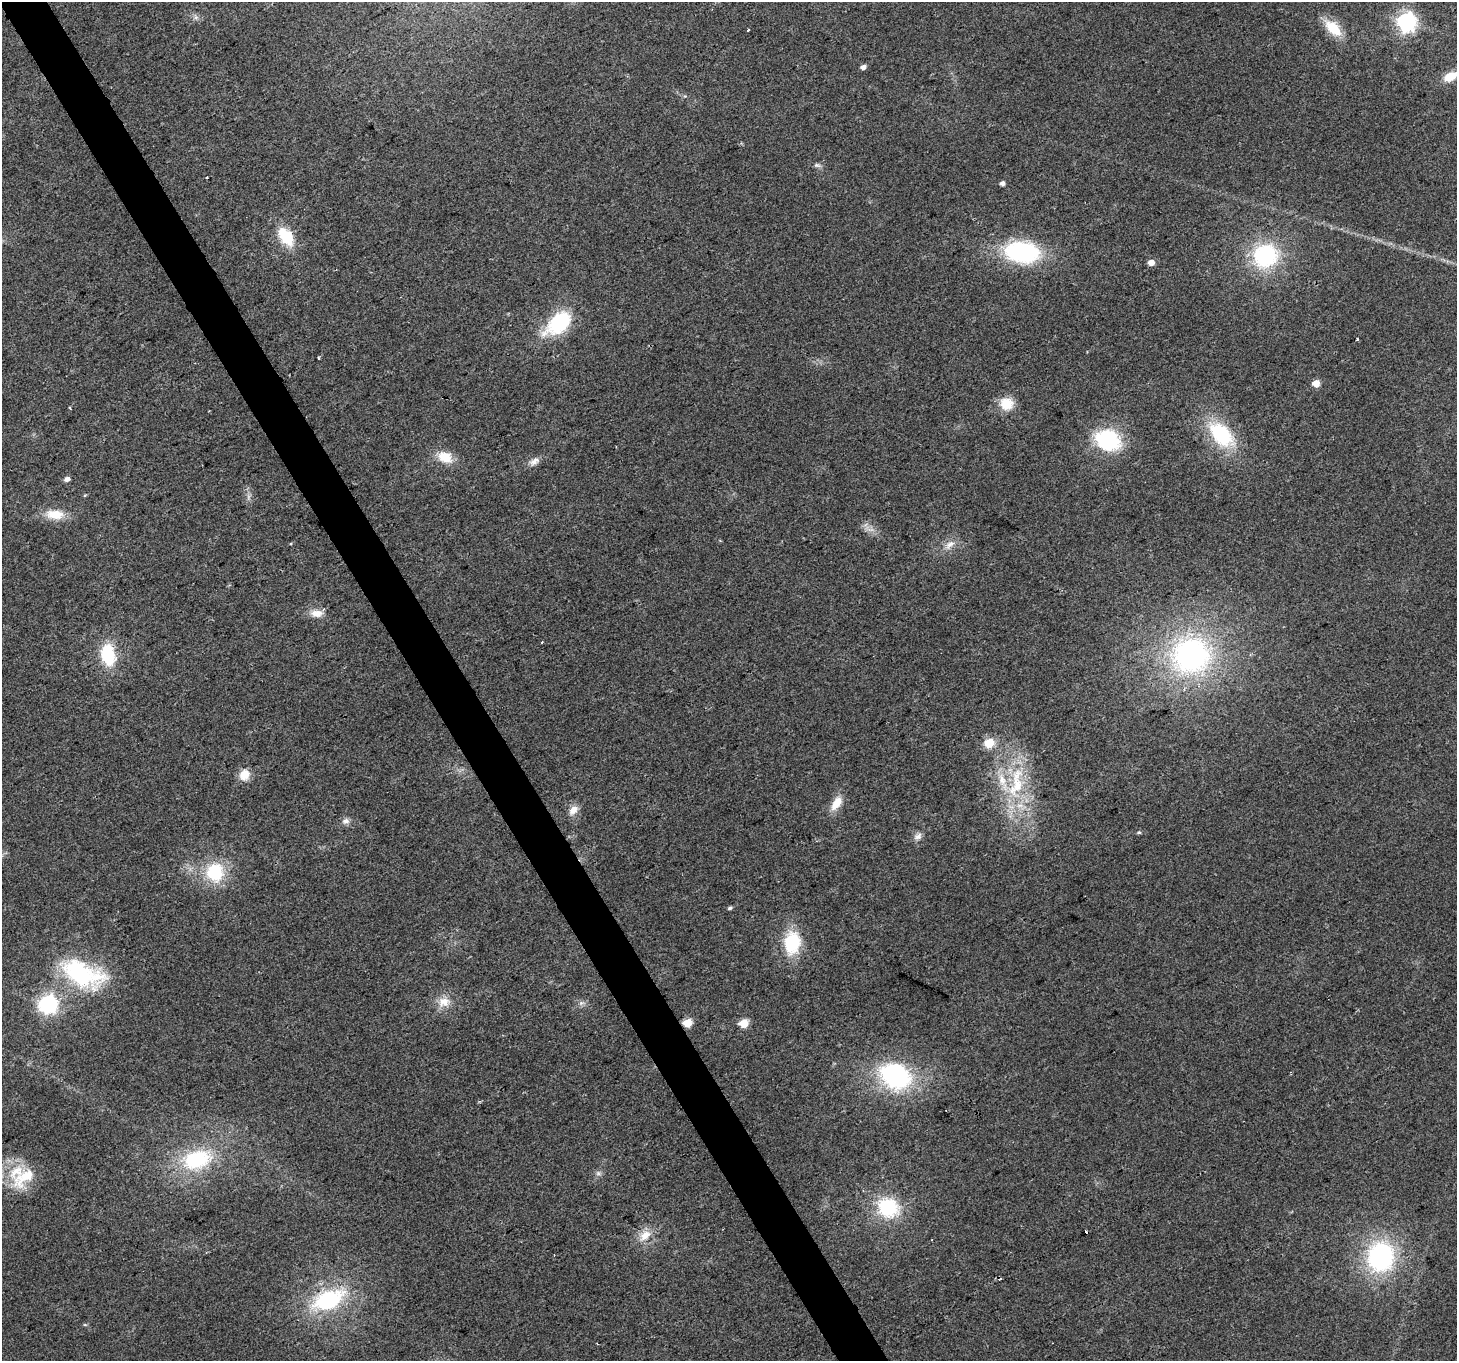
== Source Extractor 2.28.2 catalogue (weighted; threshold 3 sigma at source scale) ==
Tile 11 of 4 x 4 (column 3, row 3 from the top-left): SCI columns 2909-4363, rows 1468-2826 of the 5820 x 5713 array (HDU 1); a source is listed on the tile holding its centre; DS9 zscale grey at full resolution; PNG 1459 x 1363 px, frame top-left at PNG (2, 2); no overlay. Shown black and unused: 3% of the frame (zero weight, under 2 of 3 exposures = <1% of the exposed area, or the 3 px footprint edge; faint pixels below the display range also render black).
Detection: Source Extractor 2.28.2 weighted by HDU 2 'WHT'; one run over the whole footprint, this tile lists its part. Background 0.0337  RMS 0.0077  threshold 0.0345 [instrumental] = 3 sigma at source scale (4.5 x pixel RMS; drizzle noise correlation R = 1.50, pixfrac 1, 0.0396/0.0396 arcsec/px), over >= 5 px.
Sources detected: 63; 2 too faint to see at this stretch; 3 cosmic-ray / hot-pixel residue — not listed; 3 inside a brighter listed object's ellipse — not listed separately; the other 55 listed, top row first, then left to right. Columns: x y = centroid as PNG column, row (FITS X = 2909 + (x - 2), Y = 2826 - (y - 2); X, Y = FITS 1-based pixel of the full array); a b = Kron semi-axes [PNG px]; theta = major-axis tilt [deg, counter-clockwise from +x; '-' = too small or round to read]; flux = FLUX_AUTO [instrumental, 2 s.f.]
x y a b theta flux
196 17 7 6 - 2.4
1406 22 7 7 - 390
1333 28 23 12 -44 21
748 30 4 2 - 0.85
864 67 6 4 20 3.8
1450 76 16 9 27 13
817 165 10 5 -13 2.2
1003 183 4 4 - 3.3
286 236 19 11 -56 30
1022 252 32 20 -5 100
1265 256 27 25 23 78
1151 262 5 5 - 7.2
559 323 28 16 40 63
1357 339 3 3 - 1.8
318 357 3 2 - 1.3
1316 383 5 5 - 13
1006 404 16 15 - 16
1221 434 31 18 -46 61
1108 440 27 21 -20 64
445 457 19 14 -28 15
534 461 15 9 30 5.2
67 479 6 5 - 3.3
85 495 6 3 19 0.78
55 514 24 12 -4 16
949 545 17 10 45 7.3
317 613 16 10 1 8.2
542 642 3 2 - 0.95
108 655 19 12 -80 43
1191 655 46 42 10 200
989 743 11 9 19 14
244 775 12 11 - 10
1016 783 59 20 81 61
836 803 21 10 58 11
573 810 14 9 49 6.4
345 821 11 8 10 3.7
1139 832 5 4 - 1.1
918 836 12 8 34 4
215 872 22 20 84 39
730 908 5 4 - 1.7
792 943 21 15 84 47
82 974 60 30 -24 84
444 1002 18 13 18 11
581 1003 8 5 11 2.4
48 1004 7 7 - 380
687 1023 5 5 - 28
744 1023 5 5 - 28
895 1076 33 25 -26 110
197 1159 34 21 16 66
598 1173 8 6 -27 2.4
24 1177 40 20 40 31
888 1207 27 23 -26 49
645 1235 18 11 39 12
1381 1257 30 26 80 120
328 1300 40 21 25 76
85 1325 6 3 -19 0.89
Overlapping masked pixels (flux is a lower limit): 1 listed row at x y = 687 1023
Isophote crosses this tile's border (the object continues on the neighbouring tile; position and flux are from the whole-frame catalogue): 1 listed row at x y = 1450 76